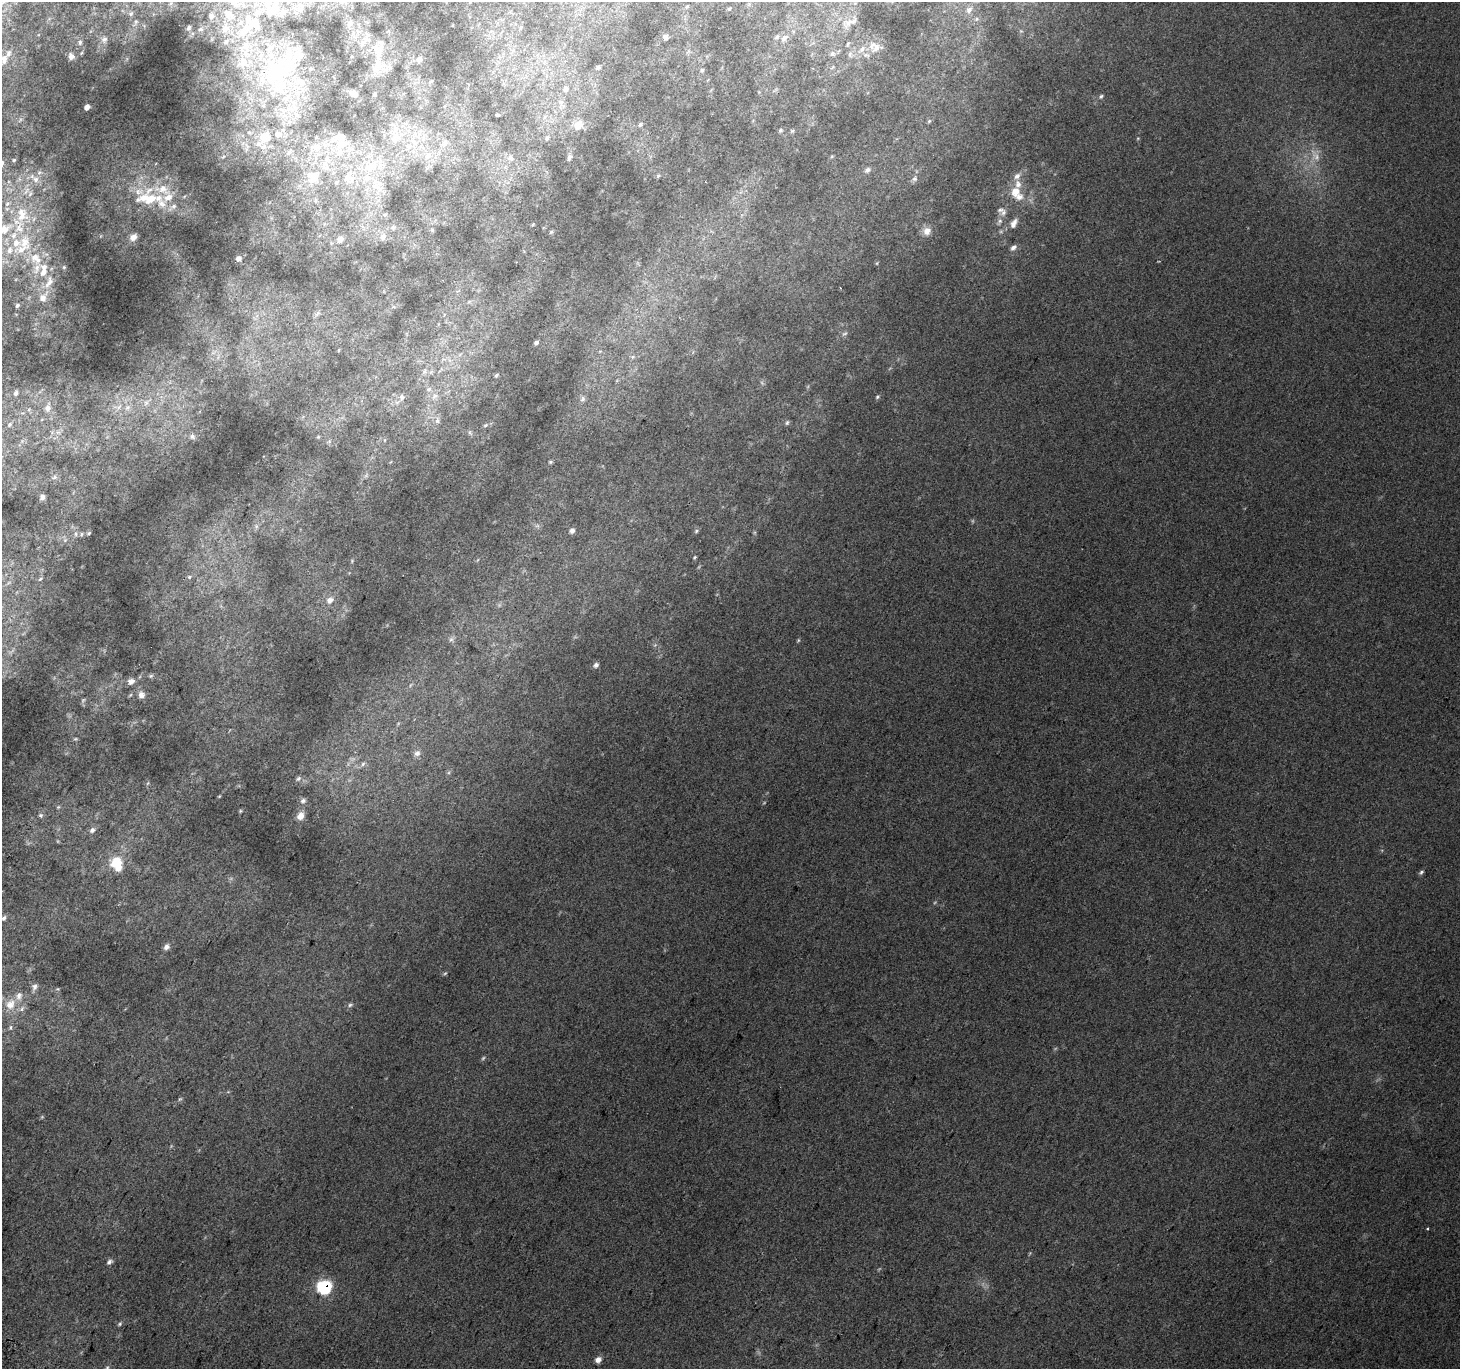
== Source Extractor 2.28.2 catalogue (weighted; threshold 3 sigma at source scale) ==
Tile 7 of 4 x 4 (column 3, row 2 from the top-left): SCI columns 2950-4407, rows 3032-4398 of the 5888 x 5996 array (HDU 1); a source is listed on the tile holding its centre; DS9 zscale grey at full resolution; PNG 1462 x 1371 px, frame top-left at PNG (2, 2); no overlay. Shown black and unused: <1% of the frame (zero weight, under 2 of 3 exposures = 2% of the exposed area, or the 3 px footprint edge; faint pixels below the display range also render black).
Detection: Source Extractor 2.28.2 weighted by HDU 2 'WHT'; one run over the whole footprint, this tile lists its part. Background 0.0358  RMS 0.012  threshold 0.0562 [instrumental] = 3 sigma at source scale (4.5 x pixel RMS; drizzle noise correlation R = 1.50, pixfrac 1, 0.0396/0.0396 arcsec/px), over >= 5 px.
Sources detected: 218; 11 too faint to see at this stretch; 2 inside a brighter object's white glare — not listed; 43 inside a brighter listed object's ellipse — not listed separately; the other 162 listed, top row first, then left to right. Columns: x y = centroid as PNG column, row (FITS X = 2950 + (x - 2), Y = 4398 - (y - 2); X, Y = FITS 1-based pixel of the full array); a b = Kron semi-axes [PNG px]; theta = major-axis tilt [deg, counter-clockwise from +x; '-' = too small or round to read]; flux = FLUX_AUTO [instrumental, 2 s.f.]
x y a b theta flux
687 6 4 3 - 1.2
301 9 10 7 64 6
729 9 5 3 - 1.2
969 10 10 7 46 6.2
282 12 13 8 48 7.6
131 14 7 6 - 2.9
211 16 7 7 - 4
977 19 6 4 88 2
136 22 7 5 69 2.7
349 23 9 7 57 5.2
848 23 15 12 -5 10
253 24 33 25 -20 65
189 28 6 5 - 2.6
520 28 5 3 - 1.3
200 29 7 5 20 2.7
665 37 5 5 - 4.2
777 37 7 4 29 2.3
784 38 9 7 49 4.9
104 40 9 7 32 4.5
365 40 18 7 39 7.2
80 42 6 5 - 2.4
226 42 8 5 50 3.2
848 44 6 4 87 1.5
876 48 18 10 19 12
832 54 8 7 - 3.8
850 54 8 6 87 3.7
71 56 7 6 - 5.1
4 59 14 8 83 9.9
419 60 7 6 - 4.9
243 63 14 12 80 16
378 66 25 13 87 23
598 67 4 4 - 1.7
274 69 40 25 49 100
702 70 6 5 - 2.2
431 81 6 4 39 1.7
301 82 14 10 -71 14
565 89 6 5 - 3
353 93 12 7 -33 6.4
374 94 5 4 - 1.5
1101 96 6 5 - 2.4
87 107 5 4 - 4.6
497 115 3 3 - 1.5
929 121 5 4 - 1.5
640 124 7 5 62 2.5
578 125 10 8 50 15
780 130 6 5 - 2.1
792 131 6 5 - 1.9
265 137 16 14 37 24
340 137 24 19 -24 20
547 138 6 4 63 1.8
395 139 13 11 27 14
445 143 10 7 79 5.3
409 146 9 6 62 5.7
315 147 15 10 0 14
246 149 8 4 76 2.8
428 155 12 8 39 9.6
832 156 5 4 - 1.4
223 157 6 4 43 1.9
569 157 7 5 75 3.4
510 158 6 6 - 2.5
14 160 4 3 - 1.5
371 166 25 13 19 33
867 170 8 6 45 3.5
658 176 5 5 - 1.8
1017 176 10 7 43 6.4
313 177 21 19 -84 30
348 178 14 13 - 17
36 179 10 8 -33 7.8
914 179 8 7 - 3.7
378 187 22 9 -27 15
1015 192 16 13 87 19
30 194 8 5 65 3.8
148 198 33 22 2 61
1003 212 11 8 53 6.2
22 215 24 17 -85 40
1014 223 14 8 61 8.3
533 224 4 3 - 1.1
393 227 7 6 - 3.4
5 229 19 15 19 32
432 230 5 5 - 1.6
927 231 12 10 58 10
551 232 6 4 45 1.5
133 237 9 7 40 7.4
383 237 9 8 - 7.4
340 239 10 9 - 8.1
25 242 22 17 83 38
1013 247 9 6 38 4.5
36 258 18 13 -51 25
238 258 5 5 - 3.5
877 263 5 3 - 1.2
64 267 5 4 - 1.7
49 282 22 9 64 17
17 305 6 5 - 2.4
317 313 10 5 45 3.3
536 342 5 4 - 3
339 350 5 3 - 0.96
424 371 8 5 71 3.3
496 375 7 4 46 1.8
429 389 7 6 - 3.7
16 393 8 6 58 4.4
435 396 11 7 29 6.8
402 397 8 7 - 4.6
877 397 6 4 34 1.7
583 399 8 7 - 3.8
146 403 10 6 63 5.1
119 407 10 6 42 5.6
48 408 15 9 77 12
127 408 9 8 - 6
29 409 6 4 72 2
437 421 8 6 76 4.3
787 423 6 5 - 2.1
10 424 9 6 47 4.4
485 425 7 5 23 2.3
58 432 7 6 - 4.7
470 433 7 4 -72 2
192 436 9 8 - 5
318 437 5 4 - 1.3
550 462 5 4 - 1.6
54 477 9 6 12 3.8
42 497 7 7 - 5.3
256 526 6 5 - 2.5
572 531 6 5 - 4.6
696 531 6 4 49 2
89 533 5 4 - 1.4
76 534 6 4 -89 2.2
81 534 6 5 - 2.1
65 540 5 5 - 2
694 557 5 3 - 1.4
189 577 6 5 - 1.9
40 579 6 4 45 1.9
330 600 9 8 - 7.8
451 639 7 6 - 3.4
798 641 6 3 21 1.3
596 665 6 5 - 3.7
151 676 7 5 22 2.1
131 681 8 6 20 6.9
141 695 9 9 - 6.2
417 753 10 8 33 5.6
363 764 7 5 47 3.1
298 778 8 5 47 2.5
303 801 7 6 - 3.3
58 807 5 4 - 1.5
240 811 6 4 72 1.4
41 815 7 6 - 3
300 816 10 8 61 8.5
92 830 8 6 47 4.4
117 863 17 13 -67 33
1421 872 7 5 38 2.4
4 918 7 5 55 3.4
166 947 8 6 54 5.1
34 987 10 7 68 4.5
10 1004 16 12 58 19
350 1005 7 5 17 2.6
22 1009 9 6 52 4.3
10 1027 7 4 90 2.1
180 1099 6 4 31 1.7
1427 1229 3 3 - 1.5
109 1262 7 5 41 3.7
324 1287 8 7 - 150
120 1324 7 5 42 2.2
598 1360 7 6 - 7.1
107 1368 8 5 63 2.5
Overlapping masked pixels (flux is a lower limit): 1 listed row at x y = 324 1287
Isophote crosses this tile's border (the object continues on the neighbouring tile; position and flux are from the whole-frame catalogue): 2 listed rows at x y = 5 229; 107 1368
Unlisted compact peaks at least as high as the median listed source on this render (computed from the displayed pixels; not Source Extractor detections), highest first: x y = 219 796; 1138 138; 148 783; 329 441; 1021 31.